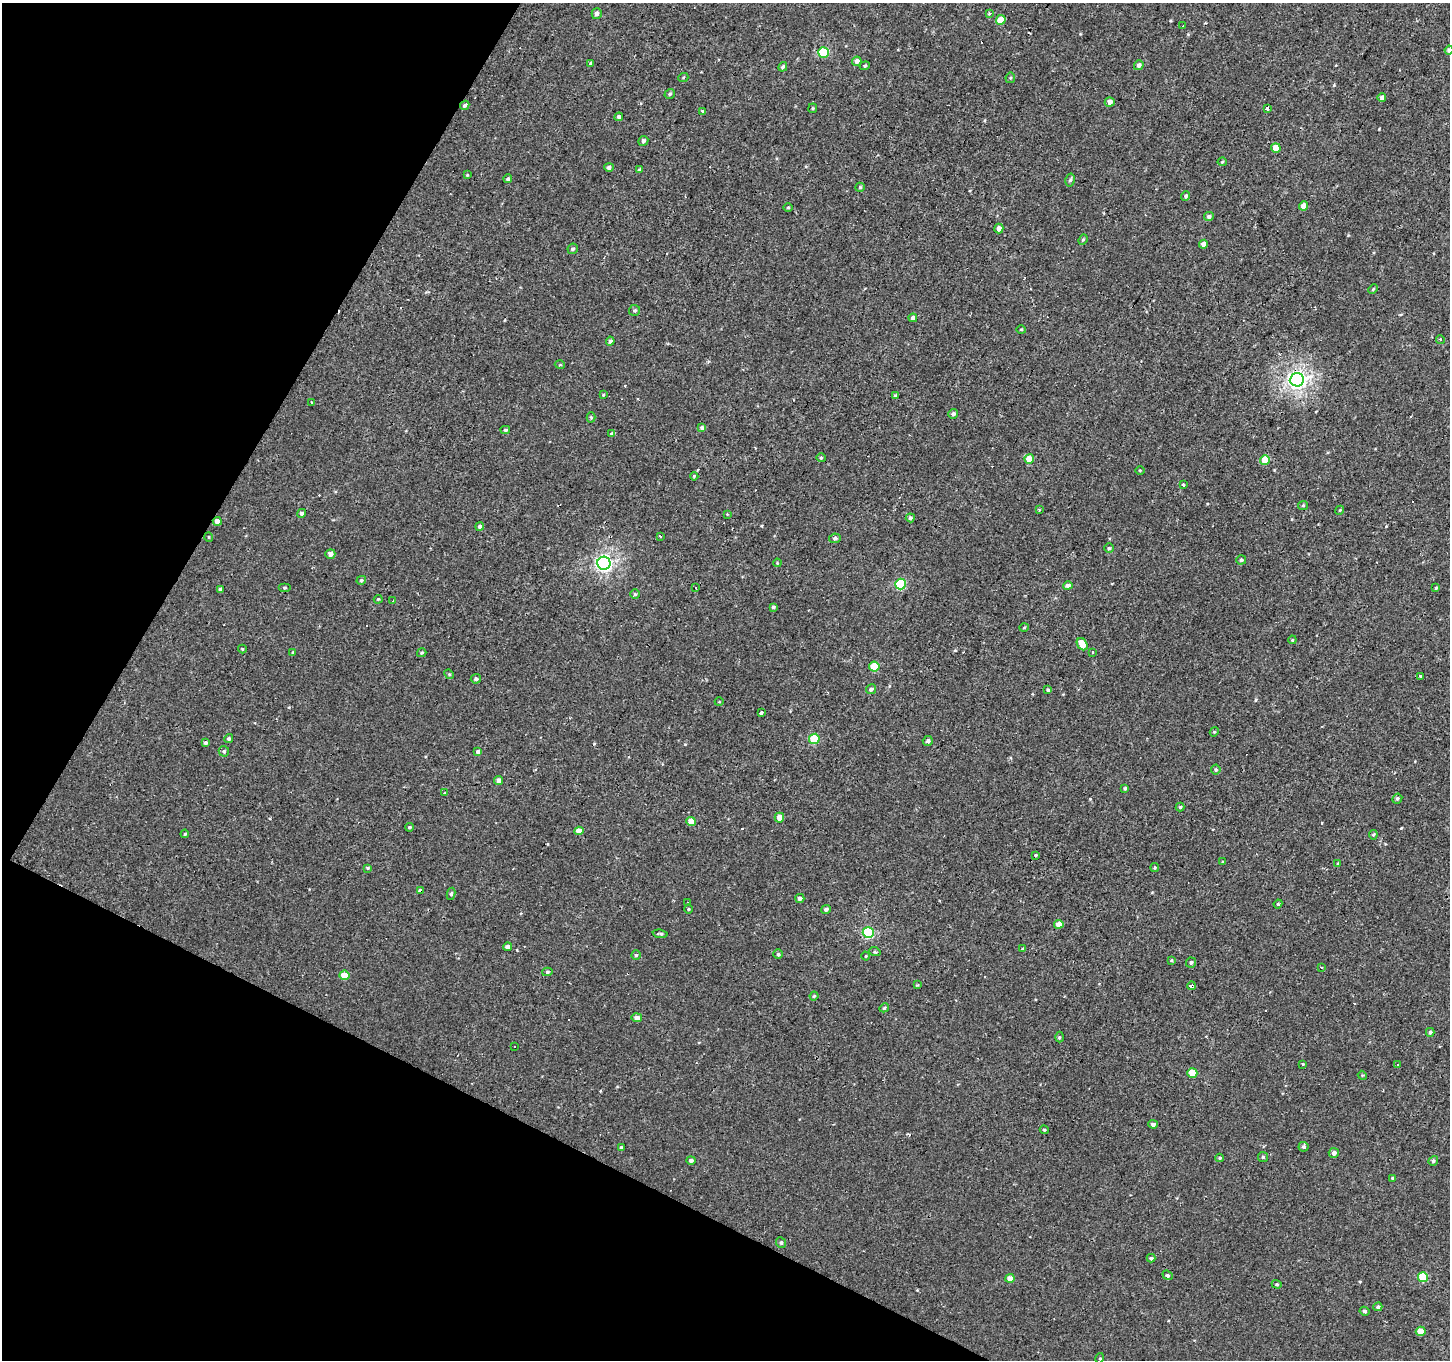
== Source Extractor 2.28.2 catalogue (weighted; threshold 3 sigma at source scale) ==
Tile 9 of 4 x 4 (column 1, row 3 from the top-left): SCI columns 2-1449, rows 1617-2974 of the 5792 x 5881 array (HDU 1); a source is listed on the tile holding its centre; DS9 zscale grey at full resolution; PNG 1452 x 1362 px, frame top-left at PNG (2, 3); each listed source drawn as its Kron ellipse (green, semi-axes under 4 px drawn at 4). Shown black and unused: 24% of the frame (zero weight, under 2 of 3 exposures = <1% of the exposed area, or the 3 px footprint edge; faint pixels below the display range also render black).
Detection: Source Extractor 2.28.2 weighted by HDU 2 'WHT'; one run over the whole footprint, this tile lists its part. Background -5.20e-04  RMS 0.004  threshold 0.0181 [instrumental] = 3 sigma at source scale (4.5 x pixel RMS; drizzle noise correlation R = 1.50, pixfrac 1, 0.0396/0.0396 arcsec/px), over >= 5 px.
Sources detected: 203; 24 cosmic-ray / hot-pixel residue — neither listed nor drawn; the other 179 listed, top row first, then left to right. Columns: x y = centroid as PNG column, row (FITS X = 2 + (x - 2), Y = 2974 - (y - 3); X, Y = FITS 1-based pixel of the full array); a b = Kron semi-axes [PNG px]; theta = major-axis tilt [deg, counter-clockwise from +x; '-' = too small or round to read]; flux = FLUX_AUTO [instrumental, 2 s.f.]
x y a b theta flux
597 14 5 5 - 1.4
989 14 4 3 - 0.54
1001 20 5 4 - 6
1183 26 3 2 - 0.47
1449 50 4 4 - 1.5
823 52 5 5 - 22
857 61 5 4 - 1.8
591 64 4 3 - 4.9
1139 65 5 4 - 1.3
865 66 5 4 - 0.54
783 67 5 4 - 0.81
683 78 5 3 - 0.37
1010 78 5 5 - 0.52
670 94 5 4 - 0.78
1382 97 4 4 - 1.5
1110 102 5 4 - 2.2
465 105 5 4 - 0.78
813 108 5 4 - 0.47
1267 108 3 3 - 2.7
703 111 3 3 - 2.8
619 117 4 4 - 1.1
643 141 5 5 - 0.99
1276 148 5 4 - 5.5
1222 162 4 4 - 0.42
609 167 5 4 - 1.1
639 169 4 3 - 0.48
467 175 4 4 - 0.42
508 179 4 4 - 0.97
1070 180 6 4 77 0.82
860 187 5 4 - 0.48
1186 196 5 4 - 0.7
1303 206 5 4 - 2.6
788 207 5 3 - 0.41
1209 216 5 4 - 1
999 229 5 4 - 2
1083 240 5 4 - 0.5
1204 244 4 4 - 2.8
573 249 5 5 - 0.84
1373 289 5 4 - 0.48
634 310 5 5 - 0.66
913 318 4 4 - 1.4
1021 329 5 3 - 0.42
1440 340 4 2 - 0.65
610 341 4 4 - 1
560 365 5 3 - 0.37
1297 380 7 6 - 160
603 395 4 3 - 0.39
895 396 3 3 - 0.71
312 402 3 2 - 0.59
953 414 5 4 - 1.1
591 417 5 4 - 0.5
702 428 4 4 - 1.8
505 430 5 4 - 0.58
611 434 3 3 - 1.1
821 458 4 4 - 0.42
1029 459 5 4 - 6
1265 460 5 5 - 6.7
1140 470 4 3 - 0.34
694 476 4 3 - 0.43
1183 485 3 3 - 3.2
1303 505 5 4 - 0.44
1039 510 4 3 - 0.54
1340 510 5 3 - 0.38
301 513 5 4 - 1
727 514 4 4 - 0.31
910 518 4 4 - 0.94
217 521 4 4 - 2.4
480 527 4 4 - 0.98
660 536 3 2 - 0.81
209 537 5 3 - 0.29
835 538 6 5 - 0.86
1109 548 4 4 - 0.63
330 554 5 4 - 2
1241 560 5 4 - 0.77
604 563 6 6 - 110
777 563 4 3 - 0.34
361 580 5 4 - 0.91
900 584 5 5 - 25
1068 586 5 4 - 1.9
285 588 6 3 0 0.46
696 588 3 2 - 0.36
1436 588 4 3 - 0.49
220 589 4 4 - 0.69
635 594 5 4 - 0.57
378 599 4 4 - 0.4
393 601 4 3 - 0.63
773 607 3 3 - 2.8
1024 628 4 3 - 0.37
1292 640 4 3 - 0.31
1082 644 7 5 -57 7
242 649 4 4 - 0.39
293 652 3 3 - 0.35
1092 652 3 2 - 0.39
422 653 4 4 - 0.53
874 666 5 5 - 12
449 674 5 4 - 0.43
1421 677 3 3 - 1.1
476 679 5 4 - 0.93
871 689 5 4 - 1.1
1048 690 4 3 - 0.79
719 702 4 3 - 0.27
761 712 4 3 - 2.9
1214 732 5 3 - 0.4
229 739 4 4 - 0.83
814 739 5 5 - 13
928 741 5 5 - 1.3
205 743 4 4 - 0.89
224 751 5 5 - 0.72
478 752 4 4 - 0.96
1216 770 5 5 - 0.69
499 781 4 4 - 2
1125 788 4 3 - 0.66
445 793 3 2 - 0.81
1397 799 5 4 - 0.73
1180 807 4 4 - 0.49
779 818 5 5 - 3.3
691 821 5 4 - 4.5
409 827 4 3 - 0.51
579 831 4 4 - 2.9
185 834 4 3 - 0.37
1373 835 4 4 - 0.56
1036 855 3 3 - 0.56
1223 862 4 3 - 0.5
1338 863 4 2 - 0.3
368 868 4 3 - 0.43
1155 868 4 4 - 0.56
420 891 4 3 - 3.2
451 894 6 4 80 0.7
800 898 4 4 - 1.6
688 902 3 2 - 0.38
1278 904 4 4 - 0.5
688 909 5 3 - 0.44
826 909 5 4 - 0.89
1059 924 5 4 - 4
868 933 5 5 - 28
660 934 7 3 -7 0.72
508 947 4 4 - 1.7
1022 949 4 3 - 0.33
875 952 6 3 -18 0.52
778 954 5 5 - 0.7
636 955 4 4 - 0.66
866 956 4 3 - 0.3
1171 960 4 3 - 0.39
1191 962 5 5 - 0.84
1321 967 3 2 - 0.5
547 972 5 4 - 0.55
344 975 5 4 - 6.1
918 985 3 3 - 0.87
1192 986 4 3 - 13
814 996 4 4 - 0.52
884 1008 5 4 - 0.57
637 1018 5 4 - 1.5
1430 1032 4 4 - 0.72
1059 1037 5 3 - 0.52
515 1046 3 2 - 0.43
1303 1064 4 2 - 0.27
1398 1065 3 3 - 1.1
1192 1073 5 5 - 8
1362 1075 4 3 - 0.36
1153 1124 5 4 - 0.91
1044 1130 4 4 - 0.46
621 1147 4 3 - 0.61
1303 1147 5 5 - 0.77
1334 1153 5 5 - 1.5
1263 1157 5 5 - 0.76
1220 1158 4 4 - 0.57
691 1160 4 4 - 1.1
1433 1161 5 4 - 0.76
1393 1178 4 3 - 0.49
781 1243 5 5 - 0.78
1151 1258 4 3 - 0.61
1168 1275 5 4 - 0.69
1423 1277 5 5 - 13
1010 1278 4 4 - 3.7
1277 1284 5 4 - 0.53
1378 1307 4 4 - 1.1
1364 1311 5 4 - 0.68
1421 1331 5 4 - 5.2
1100 1358 5 3 - 0.52
Overlapping masked pixels (flux is a lower limit): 4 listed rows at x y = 1297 380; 217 521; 420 891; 1192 986
Isophote crosses this tile's border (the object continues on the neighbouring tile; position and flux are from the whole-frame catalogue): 1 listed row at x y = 1449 50